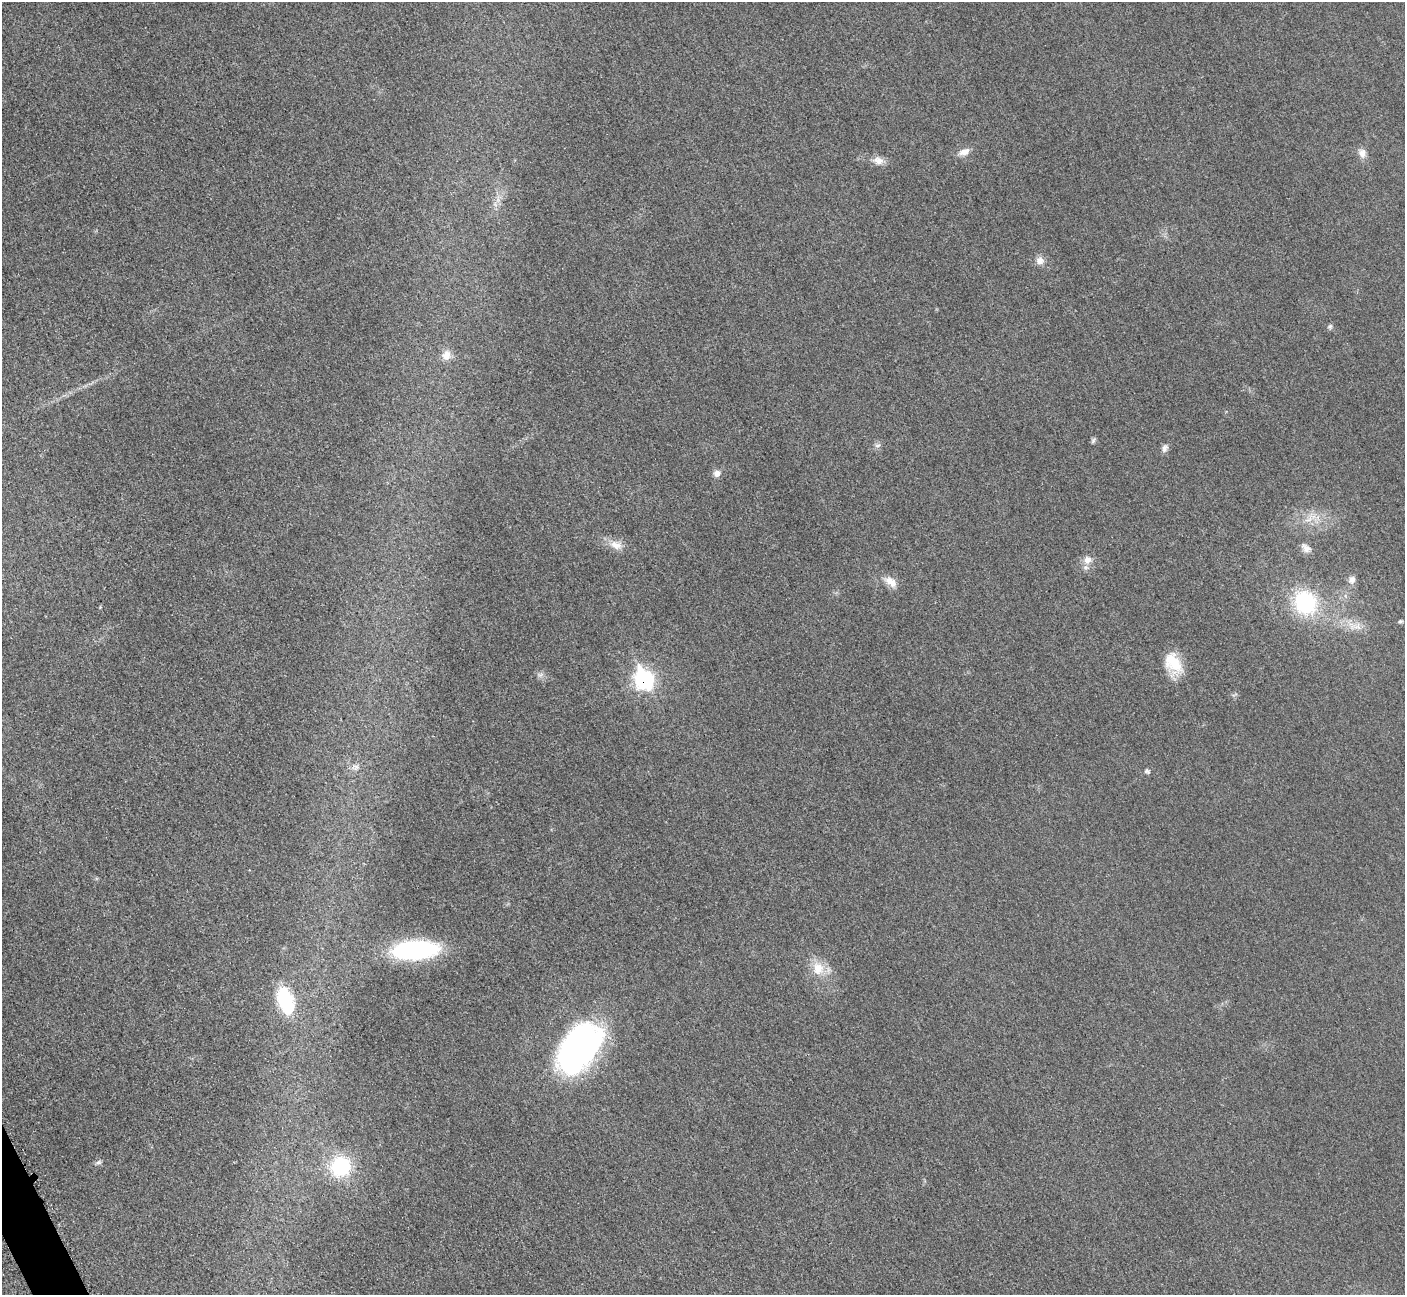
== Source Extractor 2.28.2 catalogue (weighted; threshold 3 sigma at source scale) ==
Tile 7 of 4 x 4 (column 3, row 2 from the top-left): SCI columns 2871-4273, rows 2779-4071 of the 5699 x 5664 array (HDU 1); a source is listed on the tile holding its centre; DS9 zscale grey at full resolution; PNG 1407 x 1297 px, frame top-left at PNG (2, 2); no overlay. Shown black and unused: <1% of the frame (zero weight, under 3 of 5 exposures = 4% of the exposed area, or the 3 px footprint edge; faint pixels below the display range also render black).
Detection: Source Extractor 2.28.2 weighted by HDU 2 'WHT'; one run over the whole footprint, this tile lists its part. Background 0.0195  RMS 0.0051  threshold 0.0228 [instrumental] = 3 sigma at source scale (4.5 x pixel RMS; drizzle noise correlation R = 1.50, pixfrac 1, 0.05/0.05 arcsec/px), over >= 5 px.
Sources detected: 30; all 30 listed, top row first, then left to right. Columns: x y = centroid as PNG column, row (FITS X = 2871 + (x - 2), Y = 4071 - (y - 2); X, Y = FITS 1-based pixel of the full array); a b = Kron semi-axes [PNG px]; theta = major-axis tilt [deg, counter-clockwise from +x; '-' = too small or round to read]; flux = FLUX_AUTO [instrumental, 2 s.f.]
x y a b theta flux
964 152 15 8 21 3.7
1362 153 12 9 -76 3.5
878 161 13 10 -16 4
1040 260 11 10 - 3.4
1330 326 7 5 68 1
446 355 14 12 69 4.4
1093 440 9 5 53 1
877 445 8 4 9 1.1
1165 448 11 7 70 2.1
717 473 8 8 - 3
1309 518 20 10 44 6.6
616 545 18 11 -16 5.6
1306 548 14 8 -40 3.2
1087 560 12 11 - 4.4
1352 580 11 9 76 2.6
890 582 19 10 -35 5.3
1305 603 28 24 -63 42
1400 621 7 4 62 0.81
1355 626 25 10 -7 7.5
1173 663 27 17 -56 15
540 675 8 6 26 1.7
644 679 12 9 -59 97
356 767 10 6 62 1.9
1147 771 7 5 -42 1.2
416 950 43 17 4 81
818 968 20 16 -71 10
285 1000 28 15 -71 36
580 1048 48 29 54 180
98 1162 9 5 17 1.2
341 1166 22 21 - 35
Overlapping masked pixels (flux is a lower limit): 1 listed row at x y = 644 679